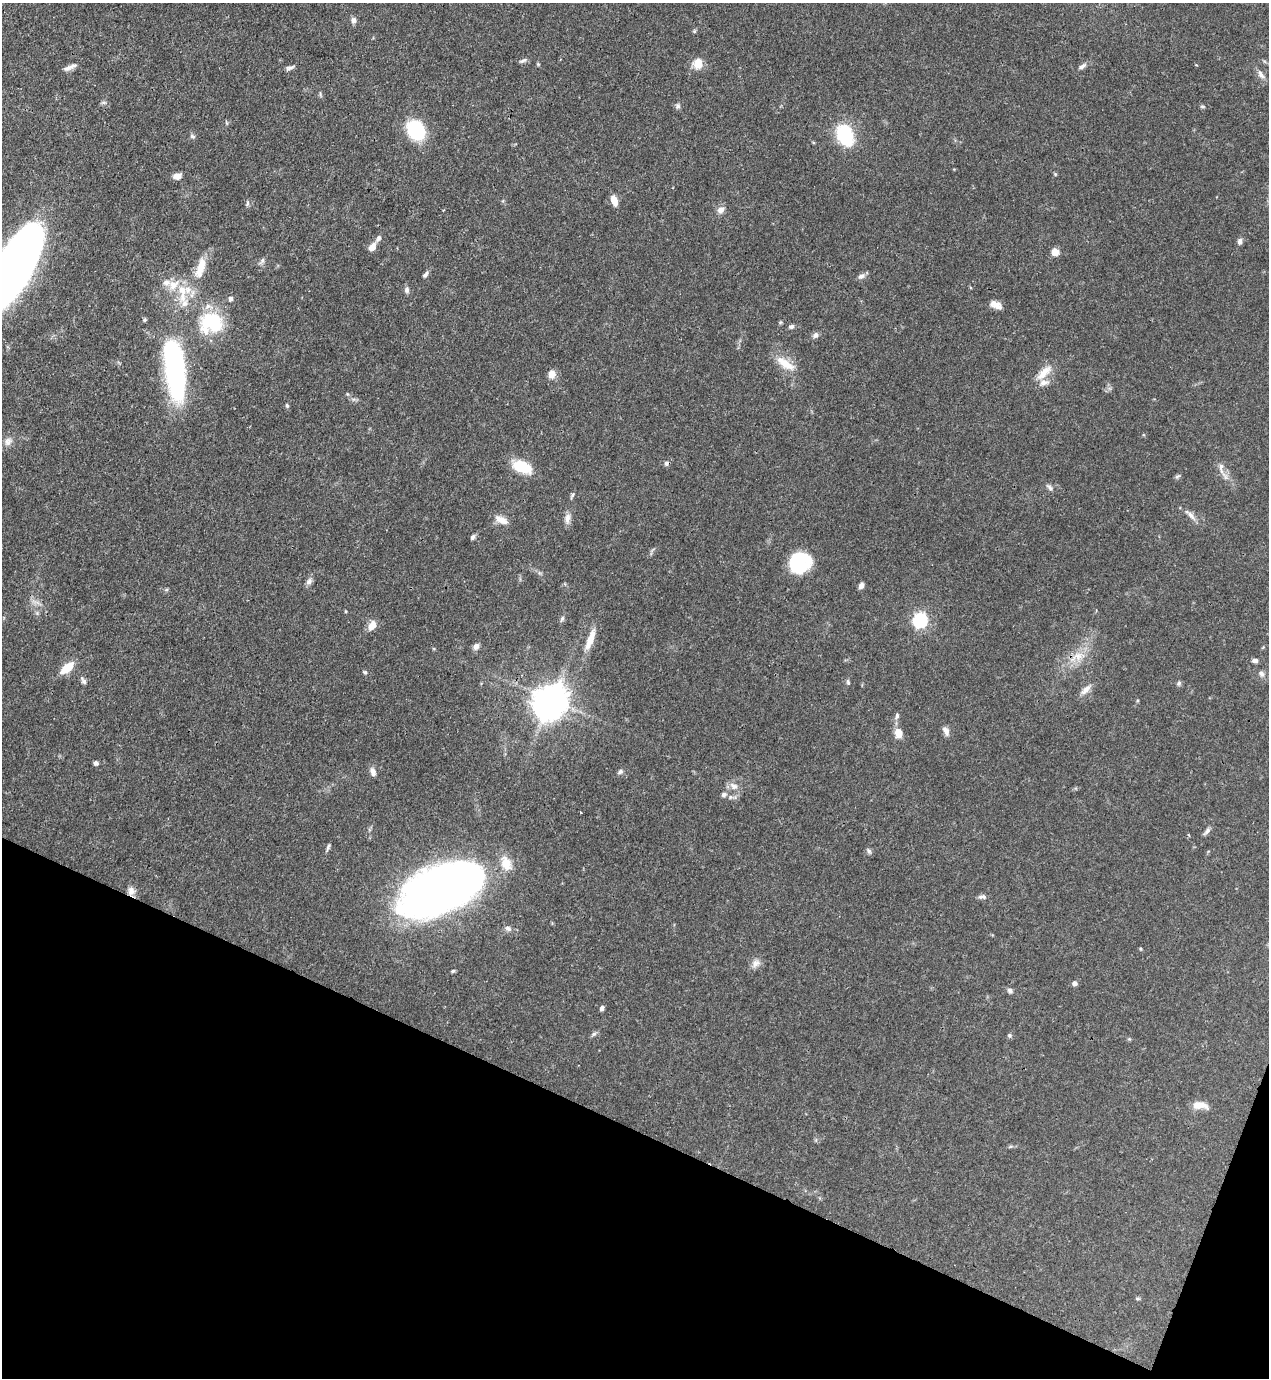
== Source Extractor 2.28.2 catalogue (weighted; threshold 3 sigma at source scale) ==
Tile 15 of 4 x 4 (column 3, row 4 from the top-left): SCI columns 2758-4024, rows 40-1415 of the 5643 x 5583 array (HDU 1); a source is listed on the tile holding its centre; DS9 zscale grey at full resolution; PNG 1271 x 1380 px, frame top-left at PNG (2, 3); no overlay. Shown black and unused: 19% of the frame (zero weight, under 3 of 4 exposures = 7% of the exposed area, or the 3 px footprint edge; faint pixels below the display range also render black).
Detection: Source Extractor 2.28.2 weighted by HDU 2 'WHT'; one run over the whole footprint, this tile lists its part. Background 0.07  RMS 0.0036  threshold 0.016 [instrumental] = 3 sigma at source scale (4.5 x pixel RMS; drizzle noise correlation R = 1.50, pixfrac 1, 0.05/0.05 arcsec/px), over >= 5 px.
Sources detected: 107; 3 inside a brighter object's white glare — not listed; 5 inside a brighter listed object's ellipse — not listed separately; the other 99 listed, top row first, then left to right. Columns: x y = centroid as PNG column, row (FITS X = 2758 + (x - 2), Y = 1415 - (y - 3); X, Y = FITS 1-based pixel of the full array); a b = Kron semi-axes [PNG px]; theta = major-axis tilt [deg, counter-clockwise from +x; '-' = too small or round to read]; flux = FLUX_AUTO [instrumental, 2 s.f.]
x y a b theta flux
353 20 8 7 - 1.2
694 31 6 3 -72 0.41
523 61 11 4 26 0.81
538 64 4 4 - 0.39
698 64 10 9 - 5.1
1196 65 3 3 - 0.3
1082 66 12 6 34 1.3
70 67 19 5 23 1.8
290 68 11 5 18 1.1
1261 74 15 6 -62 1.8
678 106 7 5 -76 0.86
1202 106 7 4 -6 0.53
416 130 12 10 -55 37
845 135 27 19 -66 17
192 136 7 5 -30 0.76
1055 174 6 4 -72 0.37
177 176 9 6 12 2.6
614 200 11 6 -72 3.7
247 203 8 4 81 0.63
721 210 9 8 - 1.9
378 238 11 6 55 1.1
1240 241 8 5 80 1.2
372 247 10 7 54 2.8
1055 252 7 7 - 3.2
262 261 10 5 58 0.97
201 267 30 11 74 7.6
12 269 65 23 61 430
425 275 9 5 53 0.94
861 276 11 6 28 1.3
166 282 12 8 -10 2.3
182 290 16 11 -63 6
407 290 7 6 - 1.1
230 299 7 6 - 1
996 305 15 7 -20 2.5
145 320 6 5 - 0.5
212 323 29 25 2 22
791 326 7 6 - 0.89
815 335 8 7 - 1.2
785 364 27 10 -32 6.2
175 366 70 20 -82 81
1044 373 25 10 46 5
552 374 8 7 - 3.2
287 406 6 4 -74 0.57
8 442 12 10 54 2.1
667 463 7 6 - 0.95
522 467 19 11 -21 12
1221 468 18 6 -85 1.9
1177 476 9 4 21 0.6
1050 488 10 5 -51 1
573 495 7 4 70 0.63
1190 515 19 6 -44 2.3
567 518 16 7 82 2.1
501 520 18 8 -24 3.2
473 537 6 5 - 0.93
799 563 22 19 -66 20
309 581 9 7 45 1.4
861 586 7 5 68 1.3
562 618 8 5 64 0.81
920 620 7 6 - 69
372 625 12 8 58 3.2
590 639 30 8 69 5.4
476 646 8 7 - 1.5
1078 656 14 12 13 4.6
1255 660 6 5 - 1.2
67 668 13 7 41 7.9
365 672 5 5 - 0.59
1261 674 9 6 -46 1.2
83 681 12 6 -60 1.1
848 682 7 4 -88 0.59
1179 683 7 5 38 0.64
1086 690 17 7 44 2.3
552 700 9 8 - 590
897 716 8 5 80 0.92
946 731 11 6 -65 1.7
898 733 12 9 -79 3.5
96 763 5 5 - 1.1
373 772 11 7 -74 1.7
620 772 8 5 31 0.91
734 786 13 9 -26 2.3
724 794 7 6 - 1.1
730 797 6 5 - 0.84
1207 831 11 5 50 1.1
328 847 10 4 69 0.82
869 851 9 5 -58 0.78
506 863 20 13 -68 5.2
442 889 55 28 25 420
131 891 12 9 86 2.2
982 897 11 5 -4 1.1
508 928 10 6 -33 1.2
1141 949 5 3 - 0.33
756 963 13 10 41 2.2
453 971 6 4 22 0.53
1074 983 6 5 - 1.2
1010 990 7 6 - 1
602 1008 6 4 67 0.99
594 1034 8 5 36 0.81
1010 1035 6 5 - 0.67
1200 1105 19 8 -7 3.6
1138 1298 7 3 -8 0.48
Overlapping masked pixels (flux is a lower limit): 3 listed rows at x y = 12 269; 667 463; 131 891
Isophote crosses this tile's border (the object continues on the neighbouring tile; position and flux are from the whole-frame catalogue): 1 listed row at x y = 12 269